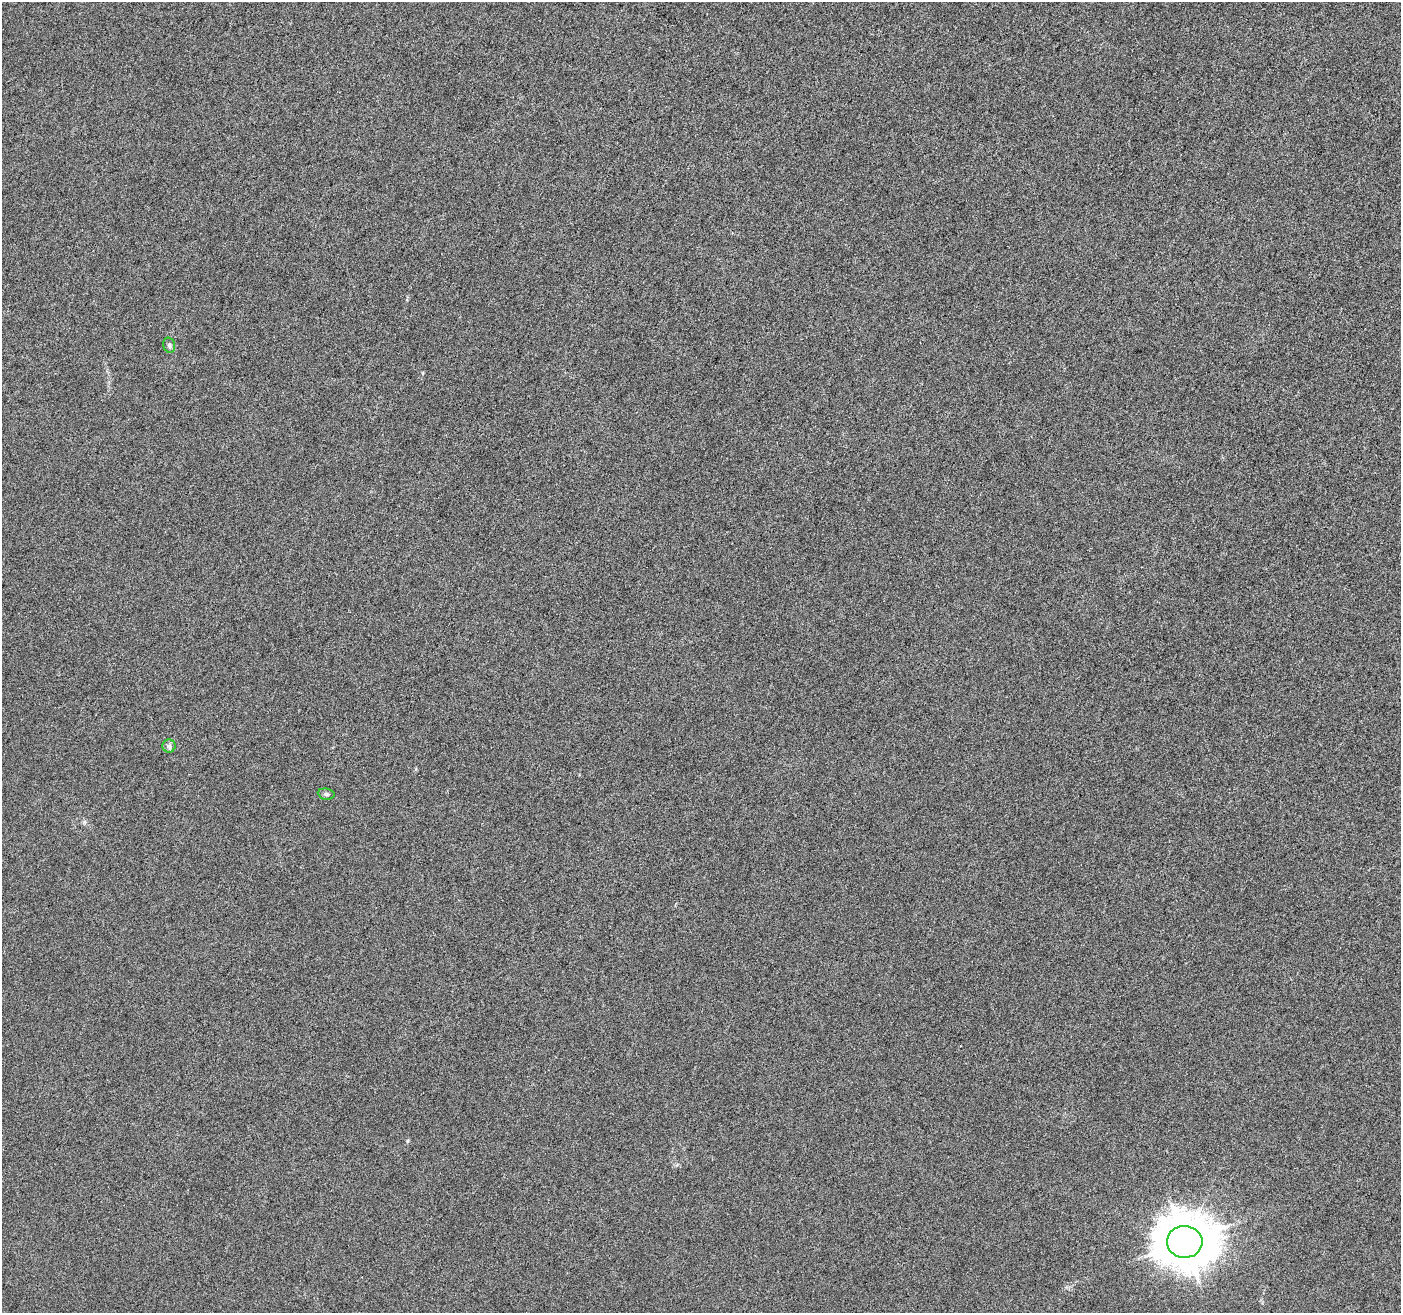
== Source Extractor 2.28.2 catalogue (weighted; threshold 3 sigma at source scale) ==
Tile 10 of 4 x 4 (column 2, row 3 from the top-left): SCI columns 1399-2797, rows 1520-2830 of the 5601 x 5727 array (HDU 1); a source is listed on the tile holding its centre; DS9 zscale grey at full resolution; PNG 1403 x 1315 px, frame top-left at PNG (2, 2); each listed source drawn as its Kron ellipse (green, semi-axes under 4 px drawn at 4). Shown black and unused: <1% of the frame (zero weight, under 3 of 6 exposures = <1% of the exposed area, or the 3 px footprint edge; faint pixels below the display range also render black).
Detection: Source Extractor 2.28.2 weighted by HDU 2 'WHT'; one run over the whole footprint, this tile lists its part. Background 0.00102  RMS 0.0028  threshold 0.0115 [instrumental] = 3 sigma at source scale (4.09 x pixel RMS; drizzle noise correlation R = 1.36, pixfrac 0.8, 0.0396/0.0396 arcsec/px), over >= 5 px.
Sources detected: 4; all 4 listed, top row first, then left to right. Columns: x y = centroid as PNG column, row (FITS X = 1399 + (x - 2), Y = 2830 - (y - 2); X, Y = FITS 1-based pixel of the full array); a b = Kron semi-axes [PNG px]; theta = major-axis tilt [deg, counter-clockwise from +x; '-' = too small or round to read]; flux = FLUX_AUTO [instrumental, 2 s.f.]
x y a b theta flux
169 345 8 5 -75 0.63
169 746 6 6 - 0.61
326 794 8 5 -9 0.59
1185 1242 18 16 -3 1000